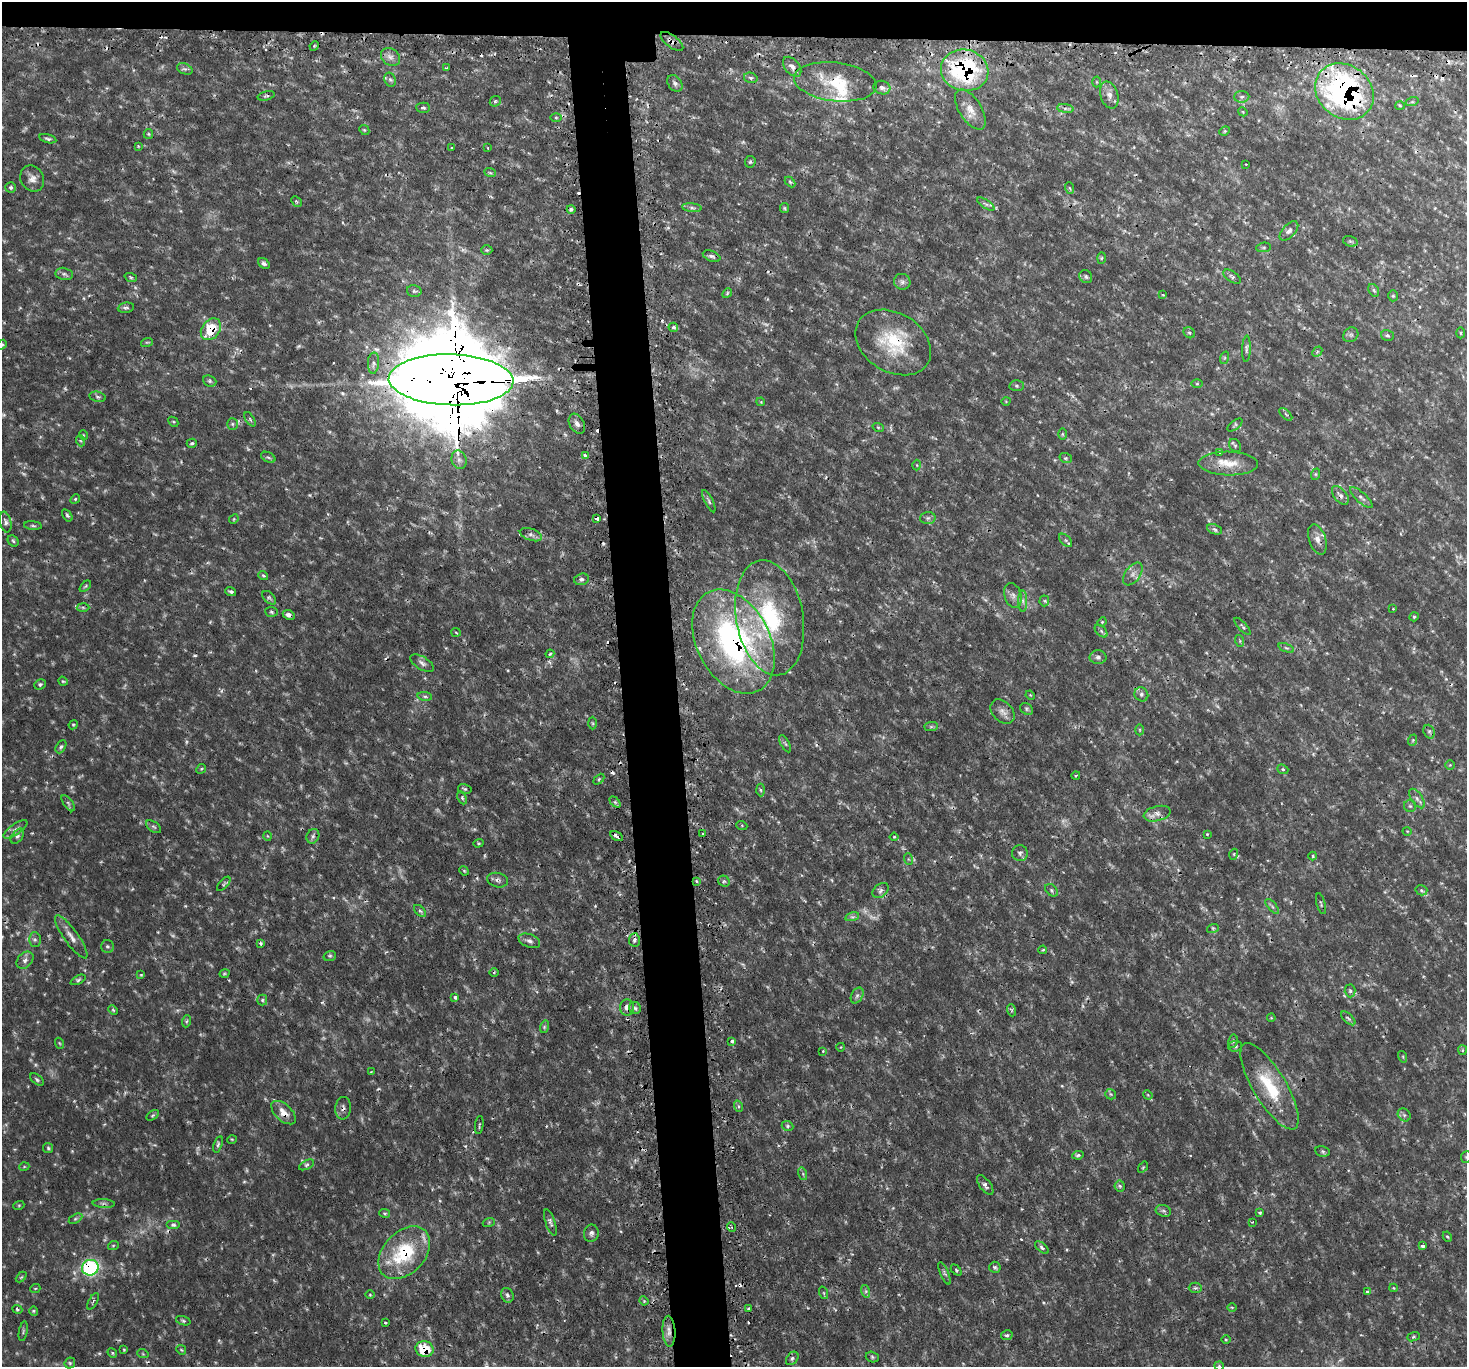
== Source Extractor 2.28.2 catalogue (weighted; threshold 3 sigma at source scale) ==
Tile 2 of 3 x 3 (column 2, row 1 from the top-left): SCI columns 1493-2957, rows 2887-4251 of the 4446 x 4428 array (HDU 1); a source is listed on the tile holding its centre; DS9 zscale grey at full resolution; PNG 1469 x 1369 px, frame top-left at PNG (2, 2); each listed source drawn as its Kron ellipse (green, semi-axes under 4 px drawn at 4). Shown black and unused: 7% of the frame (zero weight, under 2 of 3 exposures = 4% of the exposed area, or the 3 px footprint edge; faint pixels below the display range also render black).
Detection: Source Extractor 2.28.2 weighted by HDU 2 'WHT'; one run over the whole footprint, this tile lists its part. Background 0.113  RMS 0.0085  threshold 0.0381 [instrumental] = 3 sigma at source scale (4.5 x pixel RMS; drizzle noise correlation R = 1.50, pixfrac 1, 0.05/0.05 arcsec/px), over >= 5 px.
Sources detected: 361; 13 too faint to see at this stretch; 2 inside a brighter object's white glare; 31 cosmic-ray / hot-pixel residue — neither listed nor drawn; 7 inside a brighter listed object's ellipse — not listed separately; the other 308 listed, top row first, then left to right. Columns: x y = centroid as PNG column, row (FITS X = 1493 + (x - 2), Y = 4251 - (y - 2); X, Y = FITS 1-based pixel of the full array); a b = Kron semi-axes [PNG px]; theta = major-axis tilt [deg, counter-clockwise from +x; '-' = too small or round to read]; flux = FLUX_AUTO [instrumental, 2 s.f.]
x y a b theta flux
672 41 13 6 -37 3.7
314 46 5 4 - 1.2
390 57 10 8 -39 4.5
792 67 11 7 -51 4.4
446 68 4 3 - 0.83
185 69 8 5 -22 2
965 70 24 20 -11 120
751 78 7 5 -14 1.9
390 80 7 5 -67 1.9
835 82 41 19 -7 35
1097 82 5 3 - 0.85
675 83 9 6 -52 2.9
882 88 8 6 -16 2.8
1344 91 31 26 -38 240
1109 95 14 8 -73 5.8
266 96 9 4 14 1.7
1242 97 7 5 4 2.2
495 101 6 5 - 1.6
1412 102 7 4 18 1.5
1400 105 5 3 - 0.81
423 108 7 5 -2 1.7
1065 109 8 4 -8 2.2
970 110 23 11 -57 11
1243 112 5 3 - 0.77
556 117 5 3 - 1.1
364 130 5 4 - 1.1
1224 131 5 4 - 1.1
148 134 5 4 - 1.1
48 139 9 4 -15 1.8
138 146 4 3 - 0.74
452 148 2 2 - 0.97
488 148 3 2 - 0.87
750 162 6 5 - 1.6
1246 164 2 2 - 0.64
490 172 6 3 -21 1.3
32 179 13 11 -60 6.1
790 182 6 4 -45 1.2
11 187 5 5 - 1.7
1070 188 6 3 -70 1
296 201 6 4 -45 1.3
986 204 10 4 -33 2
692 208 10 4 -5 2.2
784 208 5 4 - 1.1
571 209 4 4 - 2.2
1289 231 12 6 46 3.4
1350 241 7 5 -17 1.6
1264 247 7 4 6 1.4
487 250 6 4 -1 1.3
712 256 9 5 -21 2.6
1102 258 6 4 88 1.1
264 263 6 4 -38 2.2
64 274 9 6 -11 2.3
131 277 6 4 -20 1.2
1086 277 7 6 - 2
1232 277 10 5 -34 1.9
902 282 8 7 - 3.1
1374 290 7 5 -59 1.8
414 291 7 5 -13 1.9
727 293 5 4 - 1
1163 295 4 2 - 0.52
1393 296 5 5 - 1.2
126 308 8 5 9 1.9
673 327 5 4 - 2.1
211 329 12 9 52 26
1189 333 6 5 - 1.7
1460 333 5 3 - 1
1351 335 8 6 43 2.3
1387 335 6 5 - 1.7
147 342 6 3 17 1
893 342 40 29 -31 51
2 345 5 4 - 1.4
1246 349 13 3 88 2.1
1317 352 6 4 48 1.3
1224 358 6 4 71 1.2
373 363 10 5 86 2.9
451 380 62 25 -2 21000
210 381 7 5 -21 1.7
1197 384 5 3 - 0.86
1017 386 7 5 -1 1.6
98 397 8 5 -11 1.8
1006 401 4 3 - 0.67
761 402 4 3 - 0.73
1286 414 8 3 -45 1.2
250 419 8 3 -57 1.3
173 422 5 3 - 1
232 424 5 5 - 1.5
577 424 11 7 -60 3.8
1235 425 9 4 38 1.5
878 427 6 3 -19 1.1
1062 434 6 4 -90 1.2
83 435 5 3 - 0.77
81 441 5 3 - 1.1
192 443 5 4 - 1.8
1235 445 7 5 -54 1.7
1219 452 3 3 - 0.9
585 455 3 3 - 2.9
268 457 8 5 -28 1.6
1066 458 6 5 - 1.3
459 460 9 7 -74 3.6
1228 463 30 12 -1 17
917 465 5 3 - 0.97
1316 474 6 4 71 1.1
1340 495 11 6 -51 4
1361 497 14 5 -42 2.9
75 499 5 4 - 1.3
709 501 12 4 -64 2.2
67 515 7 4 -56 1.5
597 518 4 3 - 6.5
928 518 7 6 - 2.3
234 519 5 4 - 0.99
6 522 10 5 -78 2.7
33 526 9 3 -5 1.5
1215 529 8 4 -21 2
531 535 11 6 -18 3.1
1317 539 16 8 -71 6.4
1065 540 8 5 -44 1.8
13 541 6 5 - 1.4
1133 574 13 7 53 4.8
263 575 5 4 - 1.3
582 579 7 5 17 2.6
85 586 7 4 46 1.2
231 591 5 3 - 1.9
1013 595 13 8 -74 4.9
269 598 8 5 -43 1.8
1023 601 10 4 -90 3
1044 601 5 5 - 1.3
83 607 6 4 -2 1.4
1393 609 3 2 - 0.85
271 612 6 5 - 1.6
289 615 6 4 -24 2.7
1414 617 5 4 - 1.2
770 618 58 33 -80 100
1102 622 5 4 - 1
1242 626 11 4 -47 1.7
1101 631 7 4 -46 1.8
456 632 5 3 - 0.9
1240 641 6 3 -72 1.1
733 642 55 36 -63 220
1286 648 8 4 -22 1.6
550 654 4 3 - 1.4
1098 657 8 7 - 2.8
422 663 13 6 -31 3.6
63 681 5 4 - 1.1
40 684 6 5 - 1.7
1141 694 7 6 - 2.5
1030 695 5 4 - 0.82
425 696 7 4 -8 1.8
1026 709 7 5 -39 1.6
1003 712 14 10 -47 5.8
593 723 6 4 -88 1.1
73 725 5 3 - 1
931 727 7 4 1 1.6
1140 730 5 3 - 0.8
1429 732 7 5 -69 2
1413 740 6 3 71 1
785 744 9 4 -62 1.6
61 747 7 4 62 1.8
1450 765 4 4 - 0.92
201 769 5 4 - 1
1283 769 6 4 -22 1.3
1076 775 4 3 - 0.86
599 779 6 4 46 1.2
465 789 7 5 -16 1.5
760 790 6 4 -87 1.4
462 798 7 4 -65 1.5
1417 798 11 5 -56 3.2
615 802 6 4 -45 1.5
68 803 9 4 -55 1.9
1410 806 6 6 - 1.8
1157 814 14 7 14 5.2
742 826 5 3 - 0.88
153 827 8 5 -36 1.9
15 829 14 5 35 3.8
1407 831 4 3 - 0.66
702 833 3 2 - 1.1
1207 834 4 3 - 0.68
17 836 9 5 52 2.5
267 836 5 3 - 0.68
313 836 7 6 - 2.4
616 836 7 3 -31 3.3
894 837 4 4 - 1
478 843 5 4 - 1.1
1020 853 8 8 - 2.9
1234 854 5 3 - 0.84
1313 856 4 4 - 0.98
908 859 6 3 -71 0.99
464 871 5 4 - 0.98
498 880 10 7 -13 3.1
696 881 4 3 - 1.3
724 881 6 5 - 1.6
224 884 9 4 48 1.5
880 890 9 6 41 3
1052 890 7 5 -44 1.6
1421 890 6 5 - 1.7
1321 904 11 3 -75 1.2
1272 906 9 4 -49 2
420 911 7 4 -44 1.7
852 917 7 4 17 2
1213 928 6 4 17 1.2
71 937 26 7 -54 7.5
35 939 7 6 - 2.3
634 940 6 5 - 3
529 941 11 6 -21 3.7
260 943 3 3 - 2.4
107 946 6 6 - 2.1
1043 950 4 3 - 1
330 956 6 5 - 1.5
25 960 10 7 47 3.9
494 972 5 3 - 0.91
224 974 5 4 - 1.1
141 975 4 4 - 0.91
78 980 8 4 26 1.7
1350 991 6 5 - 1.8
857 995 8 5 62 2.5
455 997 4 3 - 2.3
262 1000 5 5 - 1.5
627 1007 8 7 - 4.1
635 1008 6 6 - 1.8
113 1010 5 4 - 1.1
1011 1010 6 4 -71 1.3
1271 1018 4 3 - 0.77
1348 1018 9 4 -44 1.9
187 1021 6 4 70 1.3
544 1027 6 4 72 1.3
732 1041 3 3 - 3.1
1233 1041 7 4 79 1.7
59 1043 5 3 - 0.9
1235 1046 7 5 5 1.7
841 1047 4 3 - 0.6
1462 1050 5 4 - 1
823 1051 3 3 - 1.1
1403 1057 6 4 -73 1
371 1072 4 4 - 0.73
37 1079 8 4 -39 1.7
1270 1086 49 16 -59 40
1111 1094 6 5 - 1.4
1148 1095 5 4 - 0.8
738 1106 6 4 -71 1.4
343 1108 11 7 84 3.6
283 1113 15 8 -43 8.8
153 1115 7 4 31 1.6
1404 1115 7 5 -46 2.2
479 1125 9 2 82 1.1
787 1126 6 5 - 1.5
232 1139 5 3 - 0.77
218 1144 8 4 71 1.9
48 1148 5 5 - 1.4
1323 1151 7 5 -8 1.7
1078 1155 5 4 - 1.7
1466 1157 5 5 - 1.3
306 1165 8 4 27 1.8
24 1167 5 3 - 0.95
1143 1167 6 4 54 0.98
803 1174 6 4 -73 1.2
985 1185 11 5 -53 3.2
1120 1186 5 5 - 1.4
104 1203 11 4 -3 2.3
19 1205 5 3 - 0.87
1163 1211 8 5 -20 2
384 1213 6 4 -11 1.3
1260 1213 3 3 - 1.4
75 1219 7 4 31 1.5
489 1222 6 4 19 1.1
1252 1222 3 3 - 1.4
550 1223 14 5 -71 2.8
173 1225 7 4 0 1.9
731 1227 5 3 - 1.1
591 1233 9 7 78 3
1447 1237 5 4 - 1
113 1246 5 3 - 0.92
1423 1246 3 3 - 4.3
1042 1248 8 4 -41 2
404 1253 30 21 47 55
995 1267 5 5 - 1.7
90 1268 8 8 - 110
956 1270 6 4 -47 1.3
945 1273 12 4 -67 2
21 1277 6 4 43 1.2
1195 1288 6 5 - 1.7
1394 1288 4 3 - 0.72
35 1289 5 3 - 0.91
865 1291 6 4 -71 1.8
1367 1292 3 3 - 1.7
824 1293 6 4 -71 1.1
370 1295 5 3 - 0.88
507 1295 7 6 - 2.3
93 1301 9 3 62 1.4
644 1301 4 3 - 0.86
1232 1307 5 3 - 0.82
17 1309 5 3 - 1.4
748 1309 4 3 - 1.2
34 1311 5 4 - 1.1
183 1321 7 4 -18 1.5
385 1323 3 2 - 1.2
23 1331 10 3 80 1.5
669 1331 15 6 -87 6.5
1007 1335 6 5 - 1.7
1414 1337 6 4 20 1.3
1226 1340 4 3 - 0.78
425 1349 9 8 - 25
124 1350 4 4 - 0.86
181 1350 5 4 - 1
112 1353 5 4 - 1.2
143 1354 6 3 -19 0.99
872 1357 7 5 -18 1.6
792 1358 7 5 51 2.3
70 1363 6 5 - 1.4
1219 1366 4 4 - 1
Overlapping masked pixels (flux is a lower limit): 24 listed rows (the first 20) at x y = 672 41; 792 67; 965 70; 835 82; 1344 91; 211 329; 893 342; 451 380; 1228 463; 1340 495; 597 518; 1317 539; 289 615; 733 642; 616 836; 634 940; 627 1007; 343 1108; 283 1113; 173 1225
Isophote crosses this tile's border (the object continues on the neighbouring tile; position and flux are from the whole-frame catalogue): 3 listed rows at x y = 2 345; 1466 1157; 1219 1366